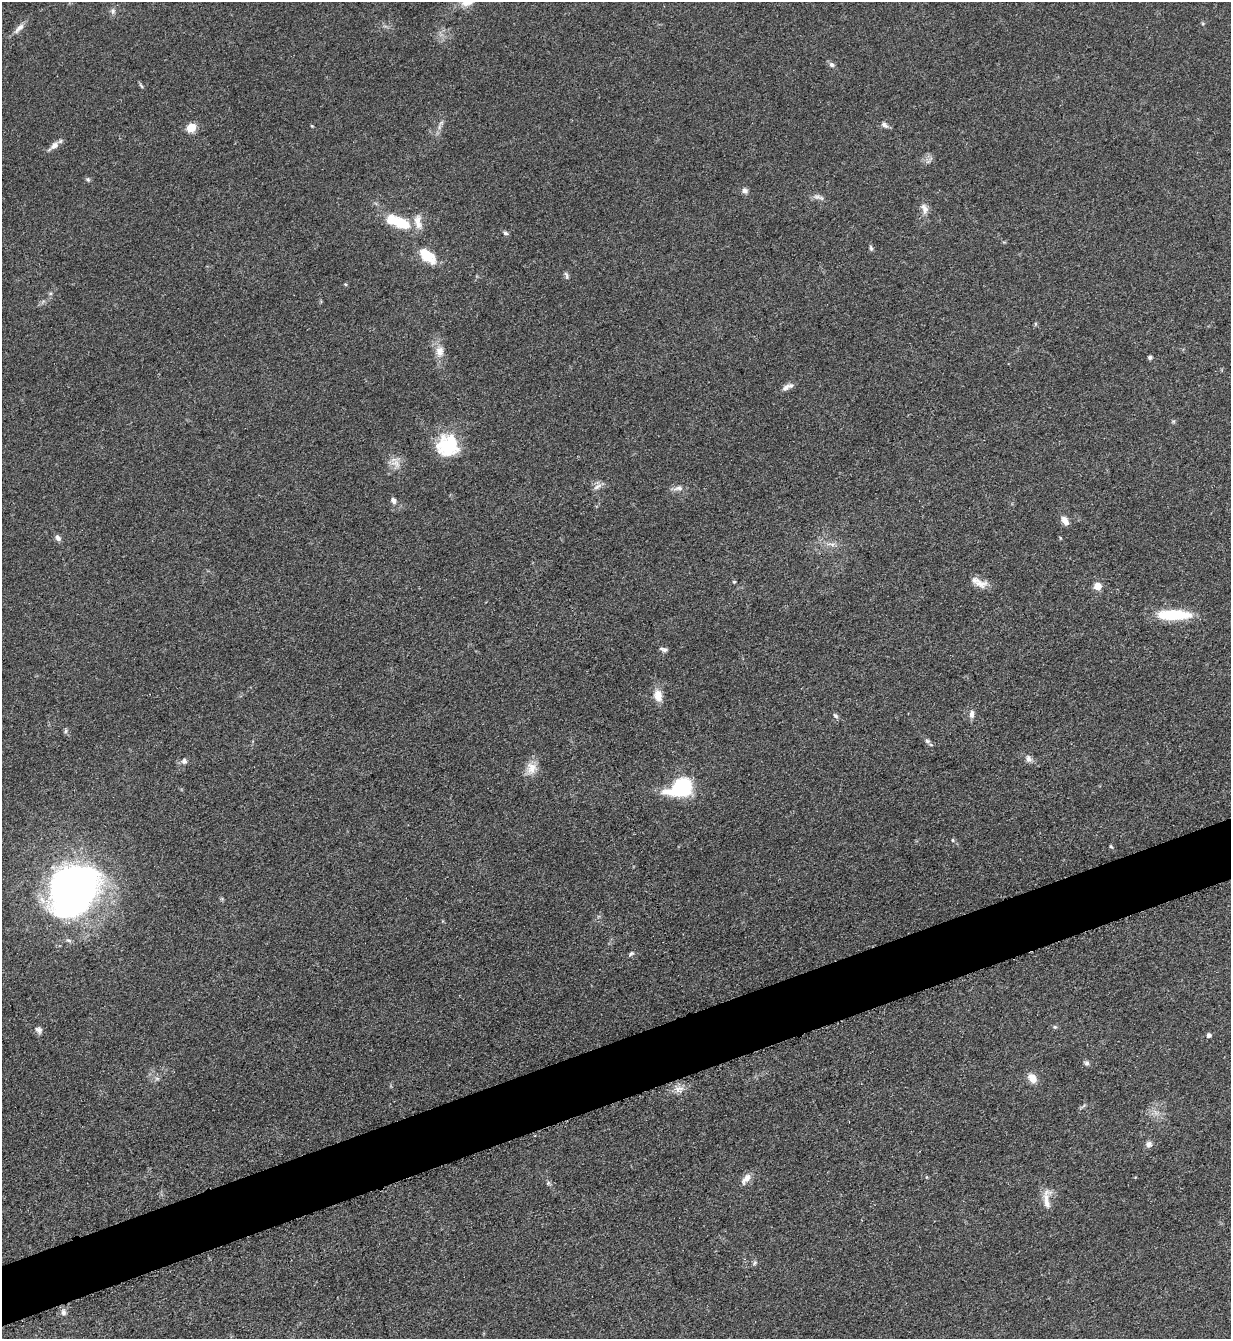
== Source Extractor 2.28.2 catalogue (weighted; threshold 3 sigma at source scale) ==
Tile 7 of 4 x 4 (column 3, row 2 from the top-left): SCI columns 2739-3967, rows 2684-4020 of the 5351 x 5363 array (HDU 1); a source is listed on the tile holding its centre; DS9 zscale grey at full resolution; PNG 1233 x 1341 px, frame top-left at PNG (2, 2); no overlay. Shown black and unused: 4% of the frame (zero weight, under 3 of 5 exposures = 1% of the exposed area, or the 3 px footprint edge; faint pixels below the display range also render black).
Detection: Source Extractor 2.28.2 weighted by HDU 2 'WHT'; one run over the whole footprint, this tile lists its part. Background 0.0603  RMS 0.0063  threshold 0.0283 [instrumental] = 3 sigma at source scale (4.5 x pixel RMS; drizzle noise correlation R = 1.50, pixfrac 1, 0.05/0.05 arcsec/px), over >= 5 px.
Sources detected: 63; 1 inside a brighter object's white glare — not listed; the other 62 listed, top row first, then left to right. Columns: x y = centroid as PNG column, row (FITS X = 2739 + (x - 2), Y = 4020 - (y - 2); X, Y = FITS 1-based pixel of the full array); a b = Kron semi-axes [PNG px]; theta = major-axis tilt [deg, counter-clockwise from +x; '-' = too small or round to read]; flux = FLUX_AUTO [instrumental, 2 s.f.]
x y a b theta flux
113 11 8 7 - 1.8
19 28 17 6 46 3.7
832 65 8 6 -44 1.9
141 86 10 3 -50 0.91
884 125 10 6 -38 2.1
312 126 4 3 - 0.56
191 128 5 5 - 28
54 146 13 7 39 4.3
88 179 7 5 -45 1.1
744 190 7 7 - 2.1
817 197 13 5 -10 2.5
924 209 15 9 -68 4.4
418 222 21 9 -82 6.4
401 223 23 11 -35 19
505 233 7 5 -35 1.4
871 248 8 4 -76 1.1
427 256 20 11 -41 16
566 275 12 4 -74 1.4
345 284 5 3 - 0.64
440 351 15 11 -89 6.5
1150 357 5 4 - 1.3
788 387 16 6 23 3.3
448 445 26 26 - 30
396 463 15 10 -40 5.6
597 486 14 5 29 2.8
679 488 13 7 0 3.3
393 501 9 6 -62 2.3
1065 521 11 6 -61 4.6
58 538 7 6 - 2.3
832 544 7 4 -18 1.7
734 582 4 4 - 0.82
980 584 20 10 -6 6.5
1097 586 5 5 - 15
1173 615 39 11 -1 26
663 649 11 5 -19 1.8
658 695 15 10 -77 7.2
972 714 11 6 85 2.9
835 716 8 5 -45 1.4
65 731 7 4 88 1.1
927 741 7 6 - 1.5
1028 759 9 6 -79 2.5
184 761 6 6 - 2.2
531 768 17 14 -90 7.6
682 787 20 12 28 69
953 840 5 4 - 0.78
1111 846 5 4 - 0.95
74 889 49 40 50 300
631 953 7 5 37 1.3
1055 1027 5 5 - 0.94
39 1030 10 7 -43 2.4
1209 1035 4 4 - 2.3
1087 1063 7 7 - 1.7
1032 1078 12 9 -52 6.2
157 1079 7 4 -19 1.1
679 1089 16 8 10 4.8
1149 1144 8 8 - 2.3
926 1177 5 3 - 0.6
746 1179 16 8 52 4.9
548 1183 6 4 19 0.93
1046 1201 29 10 90 7.3
755 1262 8 4 59 1.2
63 1312 9 7 -81 2.4